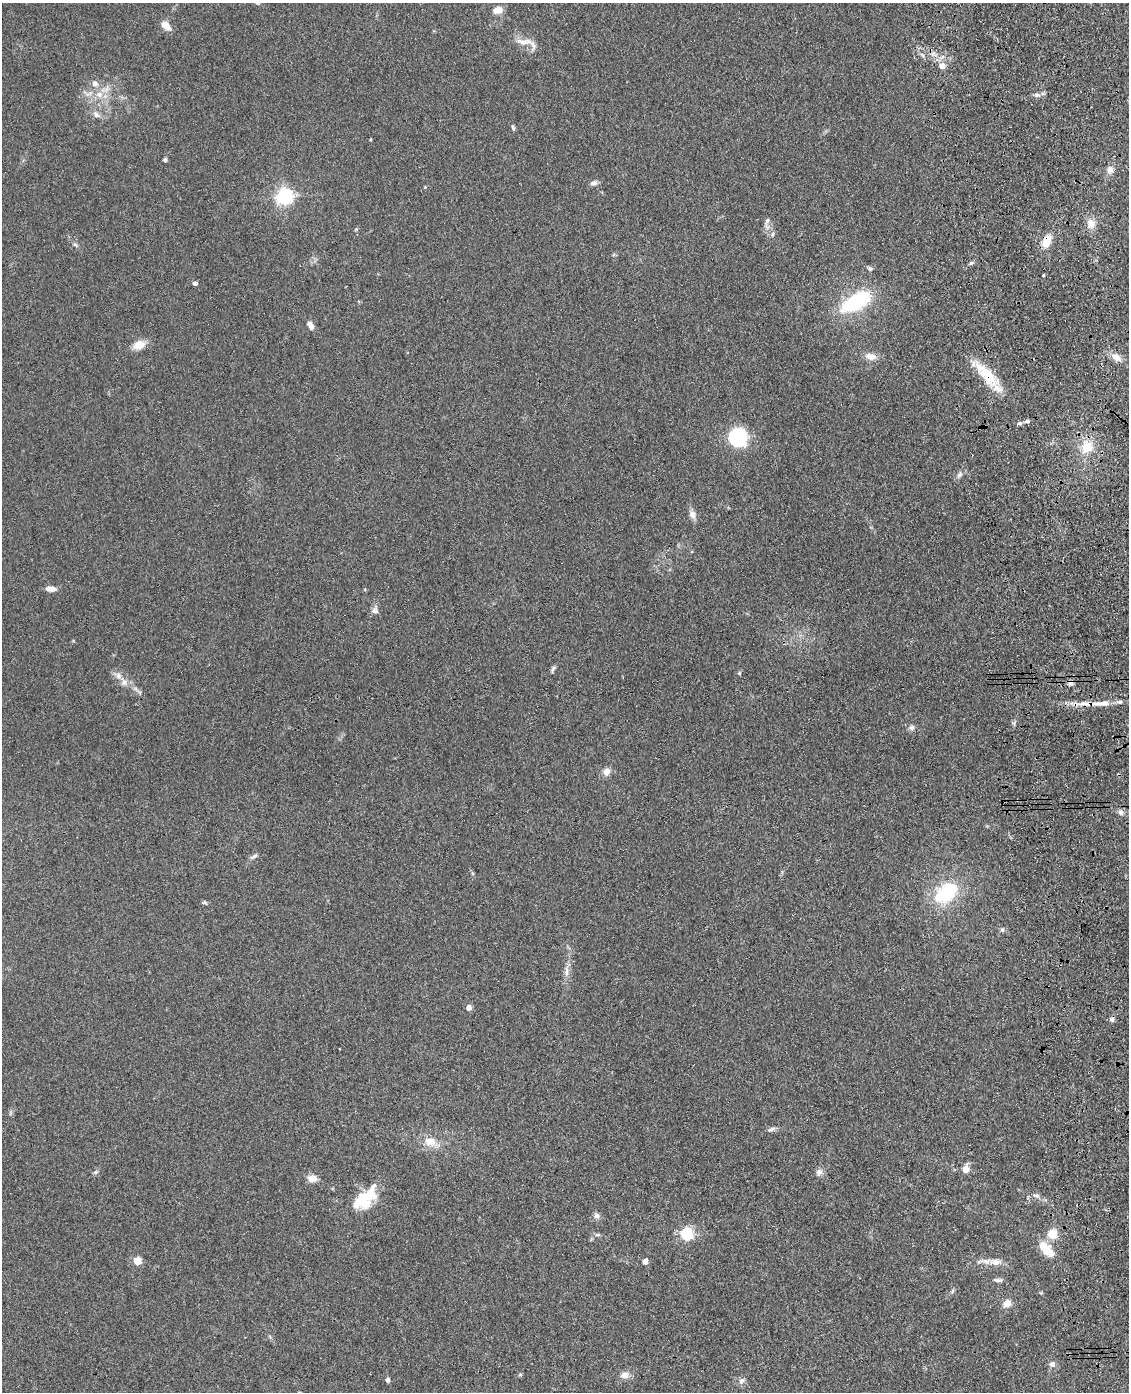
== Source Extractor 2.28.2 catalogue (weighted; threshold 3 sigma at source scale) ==
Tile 6 of 4 x 3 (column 2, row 2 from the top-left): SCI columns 1244-2370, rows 1643-3032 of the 4740 x 4572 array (HDU 1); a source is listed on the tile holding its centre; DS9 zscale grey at full resolution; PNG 1131 x 1394 px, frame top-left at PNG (2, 3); no overlay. Shown black and unused: <1% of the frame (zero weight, under 3 of 4 exposures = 6% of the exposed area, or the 3 px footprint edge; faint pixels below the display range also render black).
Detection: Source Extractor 2.28.2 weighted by HDU 2 'WHT'; one run over the whole footprint, this tile lists its part. Background 0.0882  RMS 0.0092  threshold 0.0414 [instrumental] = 3 sigma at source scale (4.5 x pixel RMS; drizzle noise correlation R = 1.50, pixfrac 1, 0.05/0.05 arcsec/px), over >= 5 px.
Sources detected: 81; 2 inside a brighter object's white glare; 1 cosmic-ray / hot-pixel residue — not listed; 3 inside a brighter listed object's ellipse — not listed separately; the other 75 listed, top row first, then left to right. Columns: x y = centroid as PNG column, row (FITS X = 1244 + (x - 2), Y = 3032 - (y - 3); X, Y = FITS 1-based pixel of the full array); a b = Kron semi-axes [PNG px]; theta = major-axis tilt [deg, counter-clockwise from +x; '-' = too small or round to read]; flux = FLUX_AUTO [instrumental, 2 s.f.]
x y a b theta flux
498 10 9 7 6 9.2
165 25 9 6 -46 12
523 42 23 8 -5 9.5
942 66 5 4 - 11
95 84 6 6 - 5.6
99 94 9 7 -3 6.2
1037 95 9 5 -8 2.9
96 115 10 7 -45 4.1
513 128 8 4 -73 1.7
370 140 4 3 - 0.81
165 160 5 5 - 1.7
1110 169 10 9 - 5.3
593 183 9 7 13 3.5
425 187 4 3 - 0.81
284 196 6 6 - 320
767 221 9 5 65 2.6
1091 224 12 9 -87 8.6
773 234 6 4 88 1.6
1047 241 15 9 66 13
75 245 7 5 -31 1.8
971 263 6 4 42 1.5
870 268 7 5 -44 1.7
1043 275 3 3 - 1.3
195 283 4 4 - 3.6
856 302 34 15 29 71
310 325 10 6 -63 4.7
139 345 13 9 21 12
870 356 14 9 -13 7.5
1116 357 14 9 -32 8.1
987 375 39 14 -48 32
1027 421 7 4 1 2.2
1020 423 6 5 - 2.3
737 437 18 16 -64 66
1087 447 17 15 48 20
959 475 9 6 51 3.1
692 515 11 8 -64 5.1
51 589 11 6 -2 6.2
375 610 11 9 69 4.1
553 669 10 4 60 2.1
739 673 4 4 - 1.4
124 682 14 7 -72 5.5
1070 682 8 7 - 3.7
1101 703 33 7 1 14
911 728 8 7 - 3.1
606 772 10 8 81 5.5
1121 812 8 7 - 3.5
254 856 11 4 26 2.4
945 894 26 19 27 56
204 903 8 4 -29 1.5
1002 930 7 5 76 2
566 971 15 6 88 5.2
469 1008 5 4 - 7.3
771 1129 12 5 14 2.9
430 1141 15 12 -15 13
965 1169 6 5 - 16
96 1172 8 5 26 1.7
819 1172 9 8 - 4
312 1178 12 9 -6 7
1036 1195 9 6 -17 3.4
361 1201 27 19 9 29
596 1215 8 7 - 3.5
686 1234 6 6 - 120
1052 1234 5 5 - 40
597 1235 8 4 -8 1.7
1047 1250 26 13 -48 16
137 1261 5 5 - 28
645 1261 4 4 - 6.8
995 1262 16 9 -8 8.4
998 1280 12 5 -2 2.8
952 1291 6 4 70 1.4
1007 1303 10 9 - 6.9
1052 1364 8 8 - 3.5
624 1375 12 9 5 6.3
388 1380 5 4 - 2.5
742 1381 9 7 45 3.6
Overlapping masked pixels (flux is a lower limit): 4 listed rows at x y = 1047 241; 987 375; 1070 682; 1101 703